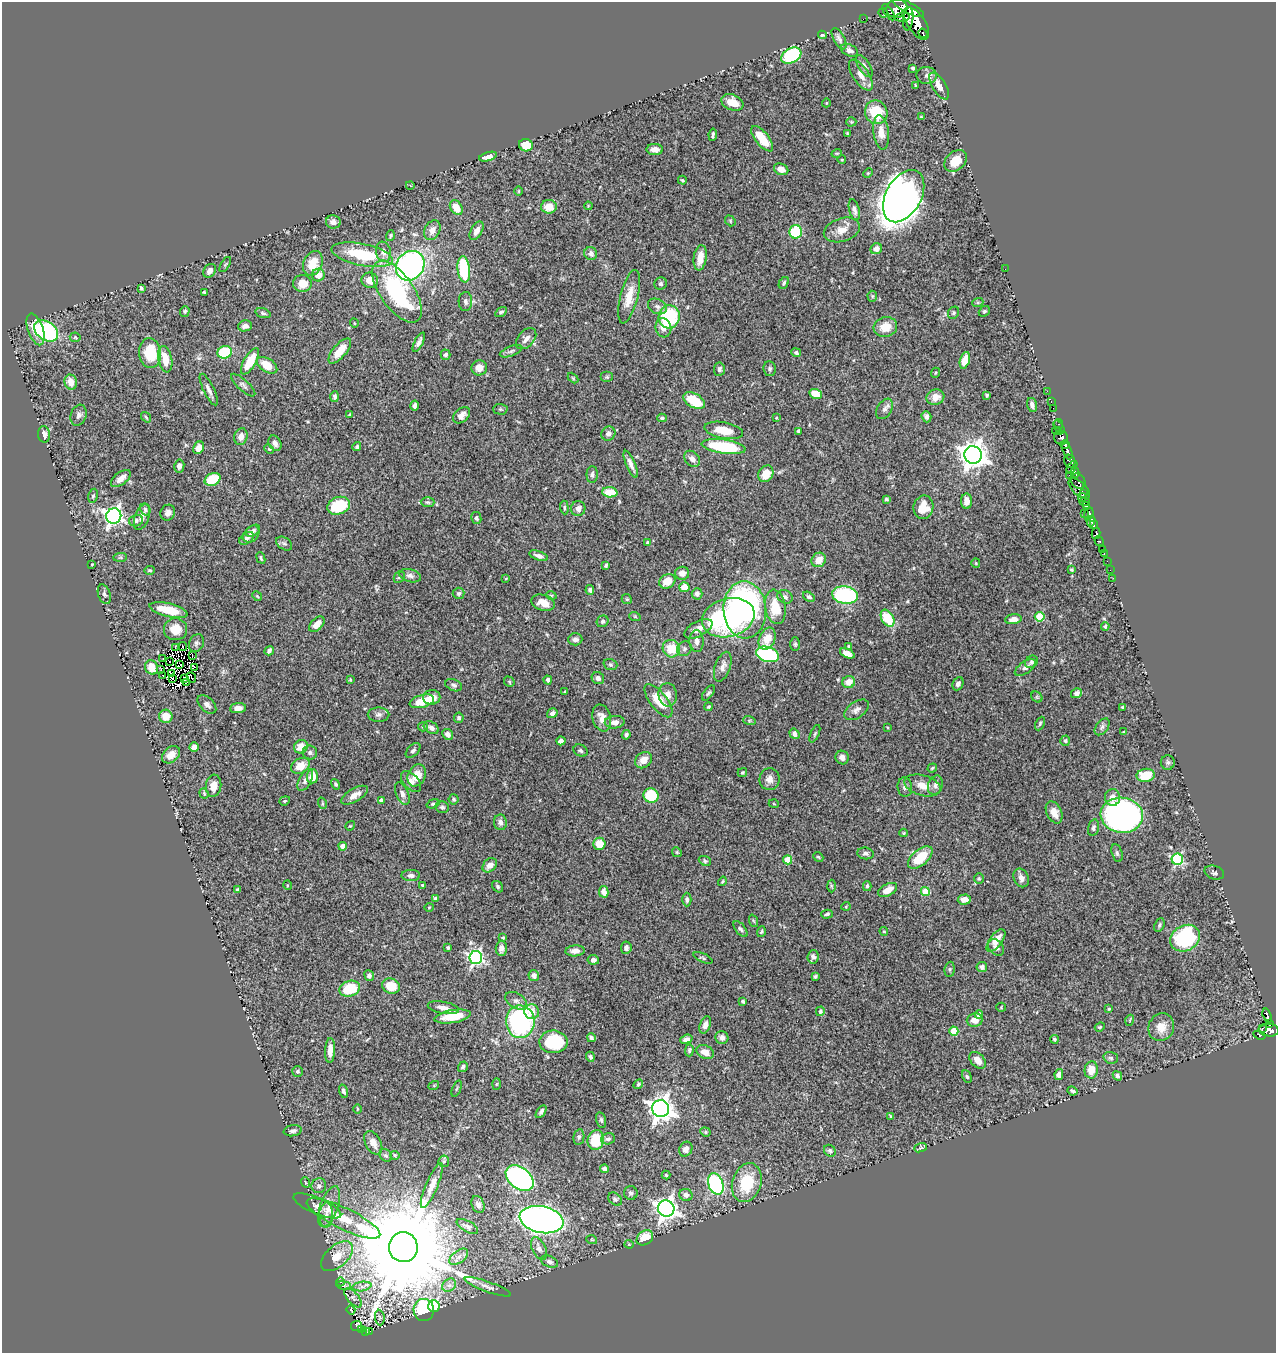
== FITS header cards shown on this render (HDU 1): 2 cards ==
NAXIS1  =                 1274
NAXIS2  =                 1351

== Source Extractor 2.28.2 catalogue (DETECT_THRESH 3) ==
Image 1274 x 1351 px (HDU 1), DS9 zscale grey, 1 PNG px = 1 image px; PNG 1278 x 1355 px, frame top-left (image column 1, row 1351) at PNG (2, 2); each listed source drawn as its Kron ellipse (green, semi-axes under 4 px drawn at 4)
Background 0.651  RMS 0.025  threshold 0.0753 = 3 sigma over >= 5 px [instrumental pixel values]
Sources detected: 507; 8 with non-positive FLUX_AUTO (blend fragments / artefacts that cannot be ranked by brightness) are neither listed nor drawn; the other 499 listed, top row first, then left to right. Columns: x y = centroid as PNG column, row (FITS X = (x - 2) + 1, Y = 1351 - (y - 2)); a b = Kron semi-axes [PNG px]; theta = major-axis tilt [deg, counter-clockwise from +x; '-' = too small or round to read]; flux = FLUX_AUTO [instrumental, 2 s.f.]
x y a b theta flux
897 8 10 9 - 1200
908 8 17 5 -28 1400
889 12 9 4 -54 76
883 13 4 2 - 36
902 17 7 4 7 250
863 19 2 2 - 7.6
908 19 11 5 83 920
917 23 18 8 -57 1900
923 33 5 3 - 76
822 35 4 3 - 2.3
839 39 12 5 -61 5.6
850 50 9 5 -25 6.1
791 55 11 7 30 140
864 66 13 5 -57 6.8
913 68 3 3 - 2.8
861 75 18 8 -56 15
927 75 10 8 -1 6.9
915 85 3 2 - 1.3
939 86 15 6 -58 18
732 102 11 7 -22 26
826 103 4 3 - 1.1
876 112 12 11 - 57
921 117 3 3 - 1.5
851 122 5 5 - 2.1
881 132 17 8 -83 17
847 133 3 3 - 1.6
713 135 6 3 81 3.7
762 139 15 6 -52 32
526 145 7 6 - 38
655 149 8 5 0 12
837 153 5 3 - 1.4
488 157 9 4 16 9.6
842 160 4 3 - 1.3
956 161 13 9 41 29
781 169 7 5 -24 16
868 173 5 3 - 1.8
682 180 4 3 - 1.9
410 185 4 3 - 1.4
519 191 5 3 - 1.4
904 196 28 17 61 1300
588 206 4 3 - 1.5
549 207 8 7 - 22
456 208 8 5 -55 25
854 210 11 5 -75 6.2
730 221 6 4 -51 2.3
333 222 7 6 - 7.4
432 230 10 7 62 12
842 230 19 11 18 20
477 231 10 5 61 9.4
796 232 6 6 - 99
390 236 5 4 - 2.5
876 249 6 5 - 9
383 252 10 7 -81 10
591 253 7 6 - 6.8
362 255 31 11 -12 92
700 258 13 6 82 19
313 263 13 9 64 33
225 265 8 4 59 2.5
410 266 16 13 51 460
464 269 13 6 -84 100
1005 269 2 2 - 4.7
210 271 7 5 55 8.3
318 275 6 6 - 16
370 280 8 7 - 15
302 283 9 8 - 22
784 283 6 4 62 3.4
661 284 6 6 - 3.9
141 288 4 3 - 2.8
204 292 3 3 - 1.9
397 292 36 17 -55 200
872 296 5 5 - 2.1
629 297 27 9 76 28
465 301 9 7 -88 5.7
978 302 6 3 19 1.8
657 306 10 7 -31 6.7
185 311 5 4 - 2.8
984 311 6 5 - 2.8
501 312 6 4 33 3.7
263 313 8 4 -16 3.2
954 313 6 5 - 2.8
669 317 11 10 - 130
354 323 4 3 - 1.2
245 326 7 5 11 6.4
885 327 12 10 15 24
663 328 9 8 - 15
36 329 17 7 -71 32
46 331 13 9 -35 190
75 337 5 5 - 2.1
526 339 12 8 47 9.7
419 342 10 4 64 6.2
340 351 15 6 50 27
511 351 12 5 21 4.4
225 352 7 6 - 70
150 353 15 11 -83 58
796 353 5 4 - 3.4
445 355 5 5 - 4.2
165 359 13 6 -78 25
965 360 8 5 74 21
250 361 14 6 59 43
267 365 11 6 -34 28
479 368 8 7 - 15
719 369 6 5 - 4.8
770 369 7 6 - 3.5
935 373 5 3 - 1.7
607 377 6 5 - 2.6
573 378 6 3 -46 1.7
71 382 7 6 - 18
243 385 15 5 -42 5.7
209 390 17 5 -64 8.4
1047 391 2 2 - 9.3
816 394 6 5 - 35
987 395 3 3 - 1.9
335 397 5 4 - 3.8
935 397 9 7 18 16
694 401 12 7 -30 50
1051 401 3 2 - 16
415 405 5 3 - 5.3
1032 405 7 5 -75 7
1053 408 2 2 - 8
500 409 7 5 -1 2.7
885 409 11 7 58 7.1
350 414 3 2 - 1.3
79 415 11 7 71 6.8
462 415 10 6 41 9.5
146 417 6 3 -53 2
926 417 6 4 -70 4.8
662 418 5 3 - 2.5
776 418 3 2 - 1.7
1059 424 5 3 - 39
1059 427 7 3 -53 59
724 430 19 8 -10 35
799 431 3 3 - 3.6
1057 431 5 2 - 23
44 434 8 6 -84 9.1
608 434 7 6 - 8
241 437 8 6 75 11
1061 438 7 6 - 190
275 443 8 6 -61 7.1
1065 445 5 4 - 130
357 447 5 4 - 3.2
724 447 22 7 -8 120
199 448 6 5 - 10
269 449 5 3 - 1.6
1067 450 9 3 -69 450
973 455 9 8 - 1900
692 459 9 7 -46 10
1070 461 7 5 -69 200
631 464 14 4 -67 9.8
179 466 6 5 - 7
1072 467 7 3 55 120
1075 473 5 4 - 280
766 474 9 7 58 23
592 475 8 5 89 4.6
1069 475 2 2 - 30
121 478 11 6 38 14
212 479 8 6 26 51
1078 481 8 6 -46 320
1079 489 13 6 -44 180
610 492 7 5 -4 33
1083 494 3 2 - 21
93 496 7 5 78 3
1083 497 4 3 - 87
886 499 4 4 - 2.9
967 501 7 5 90 9.7
428 502 7 5 -2 3.1
1084 502 5 4 - 410
1086 505 4 3 - 200
339 506 11 8 21 84
564 507 7 4 -85 2.7
923 507 12 10 80 25
578 508 7 7 - 8.7
145 509 6 5 - 3.4
168 513 8 7 - 7.3
1084 513 2 2 - 160
1089 514 7 3 73 490
114 516 8 7 - 580
142 517 14 7 70 11
476 518 6 5 - 4.3
136 521 7 6 - 4.7
1091 521 5 4 - 350
1094 525 4 3 - 210
253 531 8 5 32 4.2
251 534 9 7 50 6.8
1096 534 5 4 - 180
247 538 8 5 37 5.9
1099 541 5 4 - 150
647 543 3 3 - 2
284 544 9 6 -34 4.4
1102 549 3 3 - 10
1104 554 3 2 - 13
539 556 10 4 -18 6.3
120 557 7 4 1 2.6
261 558 5 3 - 2.3
819 560 8 7 - 18
1107 561 2 2 - 2.4
976 563 4 4 - 1.7
92 564 3 2 - 1.4
606 565 4 3 - 2.4
150 570 5 3 - 2.1
1071 570 4 3 - 2.1
1110 570 2 2 - 1.3
682 573 7 6 - 9.4
410 576 11 6 -15 6.3
399 577 6 5 - 2.7
506 578 4 2 - 1.1
1113 578 2 2 - 3.6
667 581 8 7 - 22
684 587 5 5 - 21
590 590 5 4 - 4.3
459 593 6 5 - 3.6
104 594 10 6 -71 4
697 594 6 5 - 5.9
551 595 5 3 - 1.7
845 595 13 8 -9 170
257 596 5 4 - 1.8
785 597 8 6 -26 5.6
809 597 6 4 -31 4
627 599 5 4 - 2.1
543 603 12 7 -17 19
775 607 17 10 -81 41
169 610 19 6 -14 46
745 610 29 21 -87 390
635 617 6 3 -20 1.9
1040 617 5 5 - 61
728 618 27 19 15 260
888 618 9 6 -60 54
1013 619 8 5 8 11
603 621 6 5 - 3.3
317 624 9 5 46 15
1105 626 4 3 - 2.8
176 629 12 11 - 27
698 629 15 7 27 12
767 638 11 8 66 24
575 639 7 6 - 5.9
697 641 11 7 -87 8.7
196 643 9 7 63 4.6
795 644 7 5 -90 2.8
849 646 3 3 - 3.5
175 647 3 3 - 4.7
183 647 4 3 - 3.5
671 649 9 8 - 36
684 649 8 7 - 4.3
269 651 5 3 - 4
847 653 8 4 -24 11
767 654 12 7 -16 170
192 655 3 2 - 5.4
163 659 3 2 - 1.4
170 662 2 2 - 2.8
1031 662 7 5 41 3.2
610 664 7 5 -18 3.1
180 665 4 2 - 0.83
152 667 7 6 - 29
195 667 3 2 - 3.8
723 667 15 7 71 11
1025 667 12 6 34 5.1
161 669 2 2 - 1.4
171 673 3 2 - 2.1
163 676 3 2 - 0.72
191 677 5 2 - 1.4
172 678 3 2 - 0.59
184 678 3 2 - 2.1
598 678 6 6 - 5.8
350 679 4 3 - 1.7
548 680 4 4 - 4.9
186 682 3 2 - 1.6
509 682 5 4 - 2.3
849 682 6 6 - 17
958 684 7 5 64 5.3
454 685 9 5 -22 4.4
565 692 3 3 - 1.5
708 693 9 4 52 3.2
1077 693 5 5 - 5.3
668 695 12 9 -84 12
432 697 8 7 - 22
1037 697 6 5 - 2.7
422 701 12 6 15 38
658 701 20 8 -52 35
207 704 11 7 -44 7.4
708 707 4 4 - 2.5
1122 707 3 2 - 1.8
238 708 8 5 5 11
856 710 14 8 35 8.4
552 713 5 4 - 6.7
379 715 11 7 0 6.4
166 716 6 6 - 29
459 718 5 4 - 3.7
602 718 14 9 -74 17
749 720 6 4 -18 2.6
615 722 10 6 4 9.8
1040 723 7 4 64 2.6
423 727 5 4 - 2.2
887 727 3 2 - 1.5
1102 727 9 6 52 4.5
431 728 8 5 -32 6.9
1123 732 4 2 - 1.3
448 734 6 5 - 8.6
794 734 6 4 -56 7.2
815 734 9 4 66 3
626 735 5 4 - 4.3
561 741 4 4 - 5.9
1065 741 5 5 - 2.9
194 747 5 4 - 11
301 747 7 6 - 18
413 750 9 5 44 3.9
580 751 7 5 -28 3.5
310 753 7 7 - 4.7
171 755 10 7 42 18
842 757 7 6 - 6.9
643 760 9 7 39 14
1168 762 7 7 - 3.9
300 766 10 7 30 23
932 768 5 3 - 2
742 772 4 4 - 2.4
417 775 11 8 63 28
1146 775 9 6 8 43
312 776 7 5 86 22
769 779 11 10 - 11
305 780 12 6 61 7.3
411 781 12 7 -47 9.2
336 784 5 4 - 3.1
923 785 18 10 -16 21
935 785 10 7 71 7.3
214 786 11 7 83 20
905 787 9 7 -84 6.1
204 793 5 4 - 2.1
402 793 12 6 -67 7.1
354 795 15 6 30 12
651 796 8 7 - 54
1112 797 8 7 - 12
454 799 5 5 - 2.6
381 800 4 4 - 5.7
285 801 5 4 - 2.2
322 803 6 3 -72 2
433 804 7 4 20 2.4
774 804 5 3 - 1.3
442 807 7 6 - 4.3
1054 812 12 7 -65 17
1122 815 21 17 -8 700
500 822 8 6 -82 7.1
350 826 5 4 - 1.8
1093 828 8 5 77 4.5
904 833 4 3 - 2
599 844 6 6 - 31
343 846 4 4 - 14
677 852 5 4 - 2.1
865 853 8 6 -8 5.2
1117 853 9 5 -75 4
818 857 5 4 - 2.5
920 858 15 8 41 53
1177 859 6 5 - 170
788 860 4 4 - 50
705 861 6 4 -23 3.2
490 865 8 6 44 12
1214 873 10 6 -18 4.4
411 875 9 5 0 5.7
979 878 5 5 - 2.5
1021 878 9 7 -66 9.6
722 881 5 3 - 2.1
287 885 5 3 - 1.3
423 885 3 3 - 2.6
831 886 6 4 -88 2.4
867 886 5 4 - 2.7
498 887 6 5 - 2.8
238 890 3 3 - 3.8
888 890 10 6 28 17
925 891 4 4 - 49
604 892 6 4 -77 9.4
435 898 4 4 - 3.9
964 899 6 5 - 15
687 900 7 4 -89 3.7
846 906 4 3 - 1.4
429 907 5 3 - 1.4
827 914 6 3 15 2.6
754 921 6 4 -69 2.4
1159 925 7 5 64 3.1
740 929 9 5 -52 4.1
884 931 4 4 - 2.1
761 932 5 3 - 2.2
503 938 3 3 - 2.1
1185 938 15 12 28 170
996 940 13 6 53 20
996 947 9 7 -47 7
448 948 4 3 - 2.5
501 948 7 5 89 7.6
626 948 6 5 - 4.3
575 951 9 5 3 9.9
813 957 7 5 85 5.9
476 958 6 6 - 380
703 958 10 3 -24 2.4
593 960 5 4 - 6.3
982 967 5 5 - 5.9
950 969 8 5 84 3
369 976 5 4 - 4.5
534 976 5 5 - 9.3
815 976 4 4 - 2.8
391 986 9 7 -18 34
350 989 10 7 17 56
516 1001 12 7 -30 8.1
743 1001 3 3 - 2.5
1001 1007 4 4 - 1.6
443 1008 16 6 -10 12
1109 1009 4 3 - 2
820 1011 5 4 - 4.4
532 1012 7 7 - 23
979 1014 4 4 - 9.4
1267 1016 7 3 -72 72
452 1017 18 6 9 42
975 1020 8 6 5 15
1130 1020 5 3 - 1.4
520 1022 16 14 -88 250
1270 1023 4 2 - 33
705 1025 9 5 70 8.7
1100 1027 5 4 - 2.1
1161 1027 14 12 65 20
1262 1028 3 2 - 65
1269 1030 10 6 -4 620
954 1031 4 4 - 45
1259 1035 6 3 -20 52
591 1038 4 3 - 4.1
722 1038 6 6 - 9
686 1039 6 4 19 5.7
1054 1039 4 3 - 2.5
553 1042 14 11 -1 82
330 1050 12 5 88 13
689 1050 6 4 89 3.1
705 1052 9 6 -24 16
590 1057 5 4 - 3.4
1111 1058 7 5 -16 3.8
978 1060 10 6 -46 13
463 1067 6 4 57 4
1091 1070 8 6 83 22
297 1071 5 5 - 4
1059 1075 5 4 - 9.3
1117 1076 5 3 - 4.3
967 1077 6 4 -62 2.5
496 1084 6 4 88 1.9
638 1084 5 4 - 2.6
434 1085 5 3 - 1.5
457 1089 8 3 68 2
343 1091 7 4 -73 4.8
1073 1091 5 3 - 3.7
357 1109 5 3 - 1.4
661 1109 8 8 - 1400
541 1112 7 4 57 4.5
891 1116 4 3 - 2.2
601 1120 8 5 -76 3.5
293 1131 9 5 9 5.4
705 1132 5 4 - 2.5
579 1137 8 5 80 3.5
608 1139 7 5 16 4.8
596 1140 10 8 76 63
373 1143 13 7 -62 15
921 1148 6 4 19 2.4
686 1149 7 6 - 8.4
830 1151 6 5 - 3.7
386 1155 7 5 -41 3.4
395 1155 5 4 - 2.1
444 1161 6 5 - 3.2
605 1169 4 4 - 6.9
666 1175 4 4 - 2.1
520 1178 16 10 -37 400
305 1182 5 3 - 1.4
747 1183 20 14 71 65
716 1184 11 7 -68 170
319 1186 7 7 - 5.5
432 1186 24 6 67 15
631 1193 7 7 - 3.9
686 1195 7 6 - 7.4
615 1199 8 5 -44 3.8
478 1205 9 6 -68 6.5
317 1206 26 8 -23 12
329 1207 21 9 70 21
666 1209 8 8 - 980
326 1215 12 7 88 9.6
343 1218 40 10 -26 48
542 1220 22 13 -11 1200
467 1226 12 5 -30 6
645 1238 9 6 36 32
592 1240 5 3 - 1.5
629 1244 4 4 - 1.7
403 1247 15 14 - 54000
539 1249 12 7 -63 8.8
337 1256 19 10 41 31
459 1257 11 6 37 8
549 1262 9 5 -22 5.1
341 1282 4 3 - 1.7
344 1285 7 3 -9 2.2
449 1285 7 6 - 5.9
362 1287 9 4 8 6.7
488 1287 24 5 -20 8.8
353 1298 11 5 -50 5.3
434 1306 6 5 - 210
351 1310 4 2 - 0.8
424 1310 11 10 - 94
380 1318 8 5 -85 3.4
357 1326 5 5 - 48
361 1329 4 3 - 71
365 1331 4 3 - 56
370 1331 3 2 - 8.3
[8 non-positive-flux detections neither listed nor drawn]